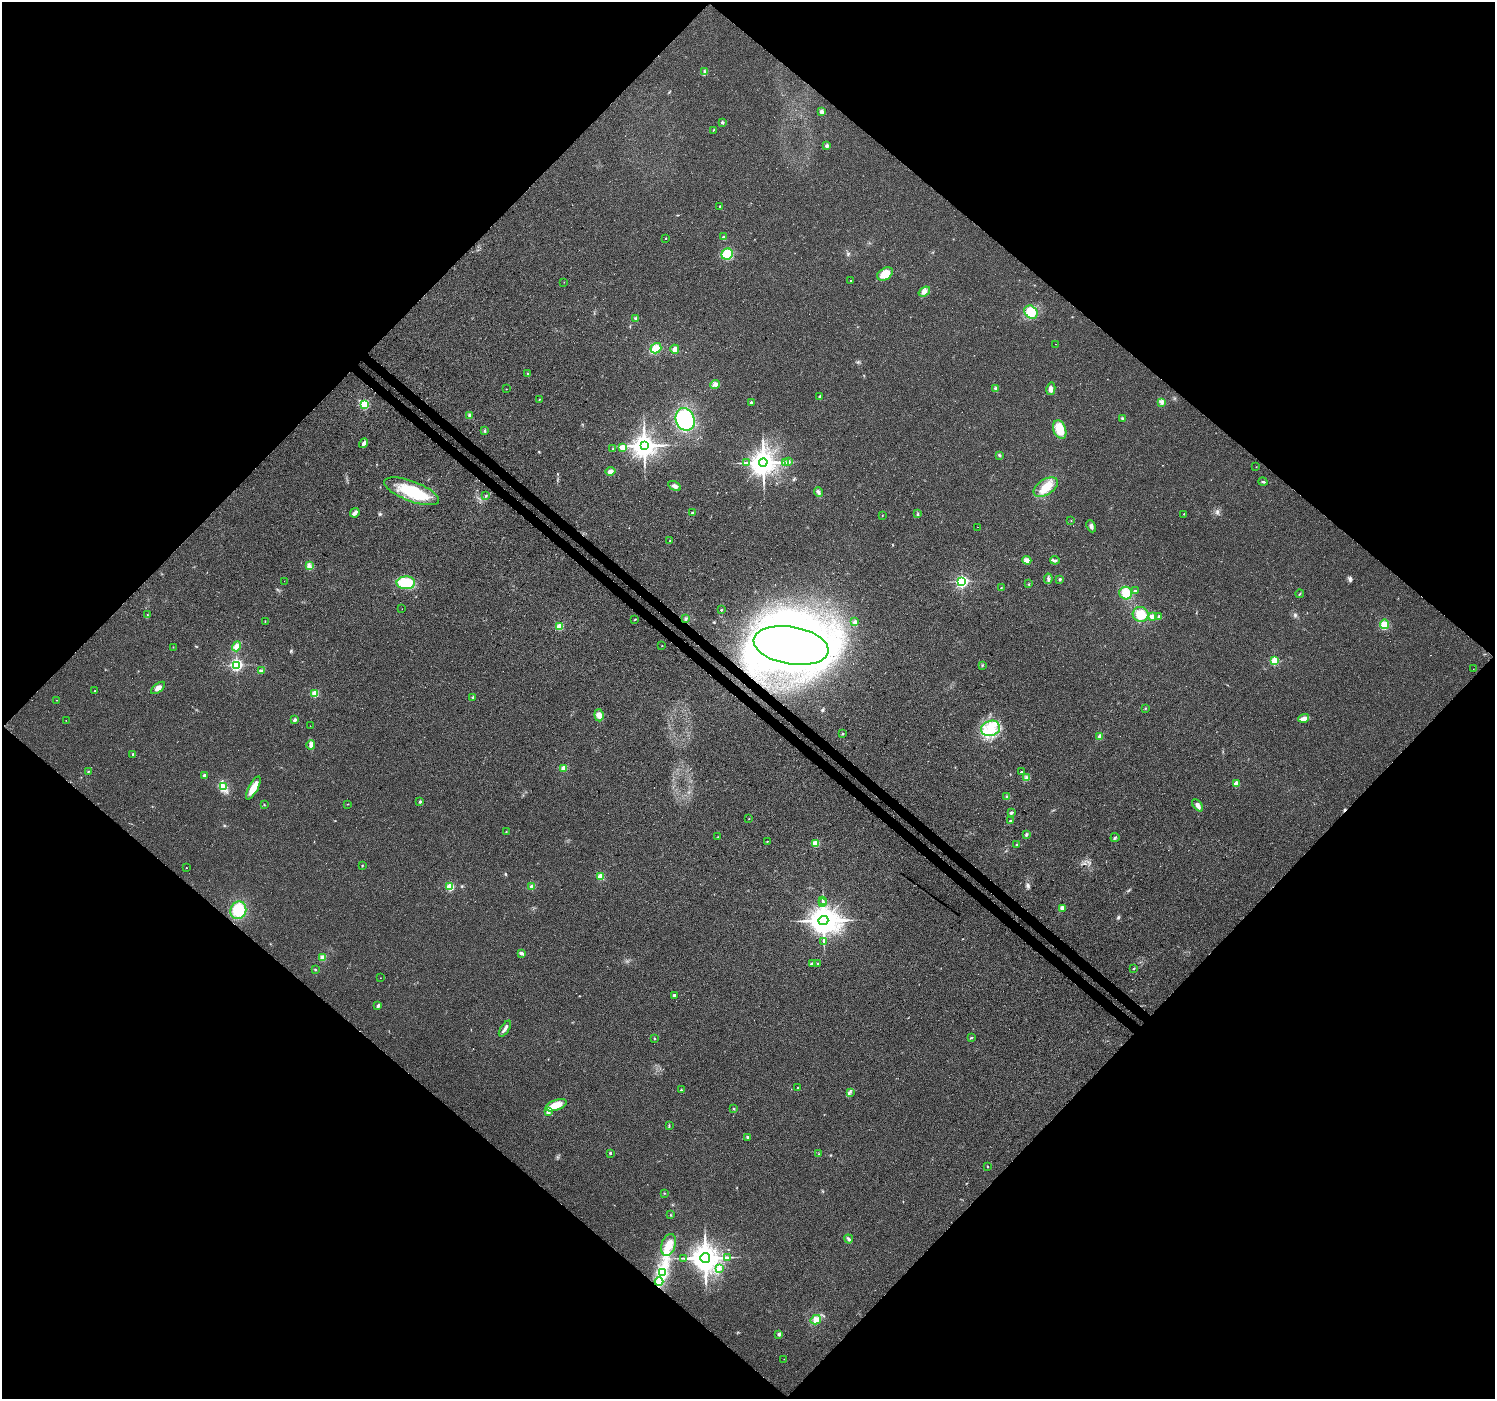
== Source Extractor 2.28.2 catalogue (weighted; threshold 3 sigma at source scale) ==
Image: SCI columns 41-6011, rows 208-5794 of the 6058 x 6067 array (HDU 1 of 3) = the unmasked area's bounding box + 8 px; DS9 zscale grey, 4 x 4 block average (1 PNG px = mean of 4 x 4 image px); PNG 1497 x 1401 px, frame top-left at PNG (2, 2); each listed source drawn as its Kron ellipse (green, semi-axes under 4 px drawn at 4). Shown black and unused: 51% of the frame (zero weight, under 3 of 4 exposures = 5% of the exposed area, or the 3 px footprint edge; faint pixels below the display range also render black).
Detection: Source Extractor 2.28.2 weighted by HDU 2 'WHT'. Background 0.0252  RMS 0.0069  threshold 0.0311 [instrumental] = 3 sigma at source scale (4.5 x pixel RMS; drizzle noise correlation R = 1.50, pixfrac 1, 0.0396/0.0396 arcsec/px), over >= 5 px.
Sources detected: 194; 2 cosmic-ray / hot-pixel residue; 1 long thin detection or spike segment (spike, bleed or trail) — neither listed nor drawn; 1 coinciding with a brighter row at this scale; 11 inside a brighter listed object's ellipse — not listed separately; the other 179 listed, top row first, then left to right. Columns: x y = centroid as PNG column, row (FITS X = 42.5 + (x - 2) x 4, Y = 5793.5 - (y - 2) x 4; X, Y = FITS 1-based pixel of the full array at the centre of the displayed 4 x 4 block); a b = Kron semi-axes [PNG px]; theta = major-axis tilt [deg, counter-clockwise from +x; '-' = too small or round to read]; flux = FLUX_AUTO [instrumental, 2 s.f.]
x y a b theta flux
704 72 2 2 - 1.9
822 112 4 3 - 13
722 122 2 2 - 22
713 130 3 2 - 1.6
827 146 2 2 - 45
720 206 2 2 - 4.2
723 237 3 2 - 4
665 238 2 2 - 2.8
727 254 6 5 - 67
885 274 8 6 33 67
851 281 2 2 - 1.4
564 282 2 2 - 1.3
924 292 6 4 37 18
1031 312 7 6 - 79
635 319 2 2 - 3.5
1056 344 2 2 - 2.1
656 348 5 5 - 46
675 349 4 4 - 19
528 374 2 2 - 6.5
715 384 5 3 - 13
506 389 2 2 - 1.4
996 389 3 2 - 2.7
1051 389 6 4 78 15
820 396 3 2 - 5.4
539 399 3 2 - 2.2
751 402 2 2 - 16
1162 402 3 3 - 8.2
365 405 2 2 - 310
470 415 4 3 - 6.1
685 419 11 9 -67 280
1123 419 3 3 - 5.9
1060 430 9 6 -70 82
485 431 3 2 - 3.5
364 443 5 3 - 10
644 445 4 3 - 3800
622 447 2 2 - 44
613 449 2 2 - 3.9
999 455 3 2 - 4.5
763 462 4 4 - 4900
785 462 2 2 - 2
788 462 2 2 - 1.8
747 463 4 2 - 5.4
1256 467 2 2 - 1
611 471 5 3 - 18
1263 482 4 2 - 5.7
675 486 7 4 -32 13
1046 487 13 7 34 59
412 491 29 10 -21 170
818 492 5 3 - 8.3
486 495 2 2 - 3
355 513 5 3 - 17
692 513 2 2 - 5.5
918 514 3 2 - 2.2
1184 514 2 2 - 2.9
882 516 2 2 - 1.9
1071 521 2 2 - 1.4
1091 526 6 3 -66 13
978 527 2 2 - 7.3
670 541 2 2 - 2.3
1027 560 4 4 - 19
1055 560 4 2 - 5.1
310 566 3 3 - 7.7
1048 579 5 2 - 7.2
1060 579 3 2 - 4.5
284 581 2 2 - 2.7
962 581 2 2 - 850
406 583 9 6 1 130
1028 584 2 2 - 2.7
1001 588 2 2 - 2
1135 591 2 2 - 4.9
1126 593 6 6 - 57
1300 594 4 2 - 2.7
402 609 2 2 - 0.55
721 610 2 2 - 9.3
147 614 2 2 - 2.2
1141 614 8 7 - 56
1152 616 3 3 - 18
1159 616 3 2 - 3.6
635 619 2 2 - 3.9
686 619 3 2 - 5.7
265 621 2 2 - 1.6
855 622 4 3 - 9.9
1384 624 4 4 - 44
559 626 2 2 - 170
237 646 5 4 - 23
662 646 2 2 - 2
791 646 38 18 -10 3000
173 647 2 2 - 1.5
1274 661 2 2 - 300
237 665 2 2 - 920
982 665 3 2 - 3.7
1473 669 2 2 - 0.71
261 671 3 3 - 8.5
158 688 8 3 40 18
95 691 2 2 - 4.1
315 694 2 2 - 210
473 697 2 2 - 3.4
56 700 2 2 - 1.3
1146 708 2 2 - 1.9
599 715 6 4 -85 24
1304 718 5 3 - 26
295 720 4 3 - 7.5
66 721 2 2 - 0.78
310 726 2 2 - 0.65
991 728 9 7 19 66
842 734 2 2 - 2.9
1100 736 4 3 - 12
311 745 5 2 - 9.3
133 754 2 2 - 10
564 768 2 2 - 120
88 772 2 2 - 2.1
1021 772 2 2 - 4.7
204 775 2 2 - 15
1027 778 4 2 - 7.4
1236 784 2 2 - 93
224 787 4 3 - 11
253 788 13 4 61 56
1007 797 3 3 - 5.4
420 802 2 2 - 16
347 804 2 2 - 1.4
264 805 3 2 - 1.8
1198 805 7 4 -51 17
1011 813 2 2 - 17
749 819 2 2 - 1
1010 821 2 2 - 7.5
506 832 2 2 - 3.2
1026 834 3 2 - 6.3
718 837 2 2 - 1.2
1115 838 5 2 - 5.7
767 841 2 2 - 2.8
816 844 4 3 - 27
1016 845 2 2 - 2.8
362 866 2 2 - 1.7
186 868 2 2 - 2.4
600 877 2 2 - 150
450 887 2 2 - 250
532 887 2 2 - 81
823 900 2 2 - 2.1
823 903 2 2 - 3
1062 908 3 3 - 17
238 910 9 8 - 110
823 920 5 4 - 5900
824 941 3 2 - 3.4
522 953 4 2 - 12
322 958 3 3 - 12
812 963 3 2 - 4.9
818 964 2 2 - 2.2
1134 968 3 2 - 2.6
315 970 2 2 - 2.7
380 978 2 2 - 0.98
674 995 2 2 - 14
378 1006 3 2 - 9.8
505 1029 9 2 57 18
971 1038 3 2 - 3.5
654 1039 2 2 - 2.6
798 1088 2 2 - 12
681 1090 2 2 - 2.9
850 1092 2 2 - 2.4
556 1105 11 5 19 63
734 1108 2 2 - 2.1
548 1112 2 2 - 57
669 1126 4 2 - 3.7
747 1137 3 2 - 5.1
610 1153 2 2 - 11
819 1154 2 2 - 2.1
987 1167 2 2 - 3.1
664 1193 2 2 - 2.1
671 1215 2 2 - 2.7
849 1239 4 3 - 8.7
668 1245 11 7 71 52
727 1257 3 2 - 3.2
683 1258 2 2 - 1.7
705 1258 5 5 - 6100
719 1268 3 2 - 6.4
662 1272 3 2 - 8.5
659 1282 4 3 - 13
816 1320 5 4 - 19
779 1334 2 2 - 34
784 1359 2 2 - 0.79
Overlapping masked pixels (flux is a lower limit): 1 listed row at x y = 791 646
Diffuse or blended objects may show on this block-average render without a row.